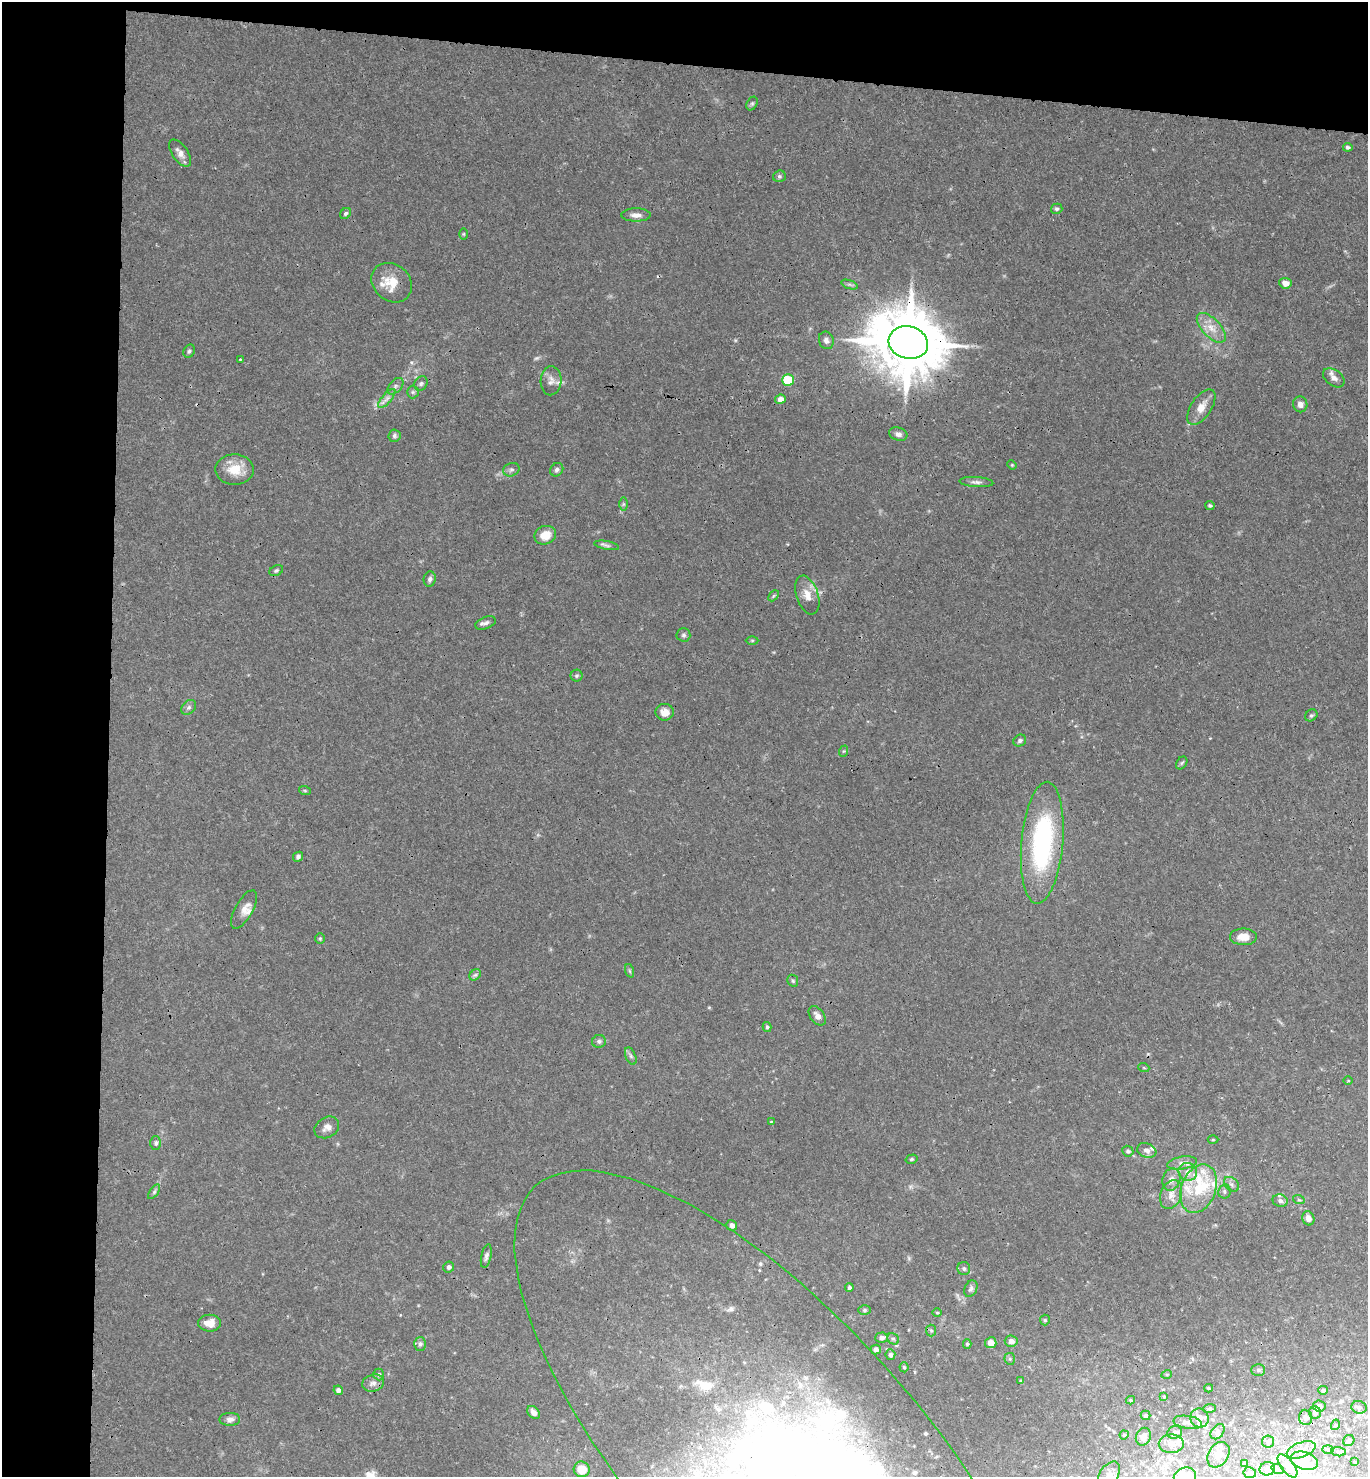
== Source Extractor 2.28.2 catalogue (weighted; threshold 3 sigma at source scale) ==
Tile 1 of 3 x 3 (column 1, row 1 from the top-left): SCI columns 161-1526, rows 2961-4435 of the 4516 x 4442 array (HDU 1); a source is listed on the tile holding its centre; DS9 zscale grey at full resolution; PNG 1370 x 1479 px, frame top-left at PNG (2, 2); each listed source drawn as its Kron ellipse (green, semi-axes under 4 px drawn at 4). Shown black and unused: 12% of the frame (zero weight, under 3 of 4 exposures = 6% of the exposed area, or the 3 px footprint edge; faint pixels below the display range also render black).
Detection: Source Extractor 2.28.2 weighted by HDU 2 'WHT'; one run over the whole footprint, this tile lists its part. Background 0.0367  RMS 0.0029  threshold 0.0132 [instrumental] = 3 sigma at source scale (4.5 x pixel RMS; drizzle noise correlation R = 1.50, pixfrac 1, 0.05/0.05 arcsec/px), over >= 5 px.
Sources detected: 175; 1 too faint to see at this stretch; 3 inside a brighter object's white glare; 2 cosmic-ray / hot-pixel residue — neither listed nor drawn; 21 inside a brighter listed object's ellipse — not listed separately; the other 148 listed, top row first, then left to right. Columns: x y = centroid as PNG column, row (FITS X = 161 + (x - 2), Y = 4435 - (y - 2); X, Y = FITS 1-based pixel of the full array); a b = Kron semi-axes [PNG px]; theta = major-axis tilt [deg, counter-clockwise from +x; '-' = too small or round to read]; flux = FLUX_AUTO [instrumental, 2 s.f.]
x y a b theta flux
752 104 7 5 63 0.55
1348 147 5 4 - 0.54
180 153 16 7 -55 2
779 176 6 5 - 0.58
1057 209 6 5 - 0.52
346 213 6 5 - 0.7
636 215 15 6 0 1.7
464 234 6 4 90 0.35
392 283 22 18 -42 6.3
1285 283 6 5 - 2.3
849 284 9 4 -19 0.62
1211 328 18 9 -47 3.5
826 340 9 7 -70 1.1
908 343 20 16 -14 2800
189 351 7 5 59 0.62
240 359 3 3 - 0.26
1334 378 12 8 -36 1.7
788 380 6 5 - 17
551 381 14 10 87 1.9
421 383 8 6 58 0.77
395 386 10 6 47 0.96
413 392 6 6 - 0.66
387 398 12 5 49 1.3
780 399 5 4 - 2.1
1300 404 8 7 - 1.2
1201 407 20 10 57 3.3
898 434 9 6 -17 1.4
394 436 6 6 - 0.65
1012 465 5 4 - 0.29
235 469 19 15 -1 5.9
511 470 8 6 22 0.84
557 470 7 6 - 0.83
976 482 17 5 -3 1.2
623 504 6 4 90 0.46
1210 506 5 4 - 0.47
545 535 11 9 21 4.2
607 545 13 3 -11 0.77
276 571 7 5 26 0.56
430 579 7 6 - 0.83
807 595 20 11 -71 3.3
774 596 6 4 46 0.41
485 623 11 6 20 1
683 635 7 7 - 0.71
752 640 6 4 0 0.39
576 676 6 6 - 0.55
189 707 8 6 45 0.87
665 712 9 8 - 2.7
1311 715 6 5 - 0.56
1020 741 7 5 31 0.65
844 751 6 4 70 0.35
1182 763 7 5 58 0.48
305 791 6 4 -19 0.35
1042 843 61 21 85 47
298 857 5 4 - 0.75
244 909 21 9 61 2.5
1243 937 13 8 -1 3.6
320 938 5 4 - 0.4
630 971 7 4 -71 0.48
475 975 6 5 - 0.65
793 981 6 5 - 0.51
817 1016 11 7 -52 1.6
767 1027 5 4 - 0.52
599 1041 7 6 - 0.88
631 1056 9 5 -67 0.75
1144 1068 5 3 - 0.27
1348 1081 4 3 - 0.23
771 1122 4 3 - 0.21
327 1127 13 10 31 1.9
1213 1140 5 3 - 0.29
156 1143 6 5 - 0.69
1147 1150 10 7 -21 1.5
1128 1151 5 5 - 0.69
912 1159 6 4 16 0.48
1182 1163 15 6 9 1.8
1188 1172 9 8 - 2.2
1171 1179 11 8 72 2
1232 1184 9 6 -42 1
1199 1189 25 17 69 11
1224 1191 7 6 - 0.73
154 1192 8 4 55 0.57
1171 1195 15 10 69 2.7
1299 1200 6 3 -18 0.39
1280 1201 7 6 - 1
1308 1218 7 6 - 1.6
732 1225 6 5 - 1.2
486 1256 12 5 78 0.91
449 1267 5 5 - 0.79
964 1269 6 6 - 0.78
849 1287 4 4 - 0.63
971 1289 8 6 62 0.83
865 1310 6 5 - 0.56
937 1313 5 3 - 0.31
1045 1320 5 5 - 0.39
210 1323 11 8 1 3.5
931 1330 6 5 - 0.48
881 1338 6 5 - 1.1
893 1339 6 5 - 0.64
1011 1341 6 5 - 1.6
991 1343 5 5 - 2
420 1344 7 6 - 0.81
967 1344 5 4 - 0.45
876 1349 5 5 - 1.6
890 1355 5 5 - 1
1010 1359 6 5 - 0.48
904 1367 5 4 - 0.51
1258 1370 7 6 - 0.63
379 1374 6 5 - 0.57
1167 1374 5 3 - 0.27
1021 1381 4 3 - 0.61
373 1383 11 8 18 1.5
1209 1388 4 3 - 0.33
338 1390 5 4 - 1.2
1323 1390 5 4 - 0.61
1164 1396 3 3 - 0.31
1130 1400 4 4 - 0.33
1319 1406 6 5 - 1.3
1359 1407 7 6 - 1
1210 1408 6 4 7 0.45
534 1412 7 5 -49 1.6
1315 1413 6 6 - 0.91
1146 1415 5 4 - 0.49
1306 1417 7 6 - 0.98
1199 1418 9 9 - 2.2
230 1419 10 6 0 1.3
1188 1422 14 6 -9 1.6
1335 1425 5 3 - 0.29
1175 1432 7 6 - 0.87
1218 1432 8 6 52 0.81
1124 1435 4 4 - 0.39
1143 1437 9 7 68 1.9
1349 1441 6 5 - 0.73
1268 1442 6 6 - 0.8
1171 1444 12 9 1 2
1328 1449 6 4 -2 0.41
1301 1450 15 7 20 2.4
1338 1452 7 4 -5 0.56
1218 1455 14 10 57 1.9
781 1458 366 139 -48 350
1304 1461 14 8 -18 2.6
1355 1462 4 2 - 0.19
1245 1463 4 4 - 0.7
1287 1466 14 6 -51 1.8
582 1469 8 7 - 5
1267 1469 8 6 14 1
1278 1469 6 4 -20 0.55
1250 1473 6 5 - 0.83
1109 1475 15 9 59 1.9
1185 1476 11 8 12 5.7
Overlapping masked pixels (flux is a lower limit): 2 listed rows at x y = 908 343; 781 1458
Isophote crosses this tile's border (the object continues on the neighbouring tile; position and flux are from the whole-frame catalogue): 3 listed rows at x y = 781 1458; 1109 1475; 1185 1476